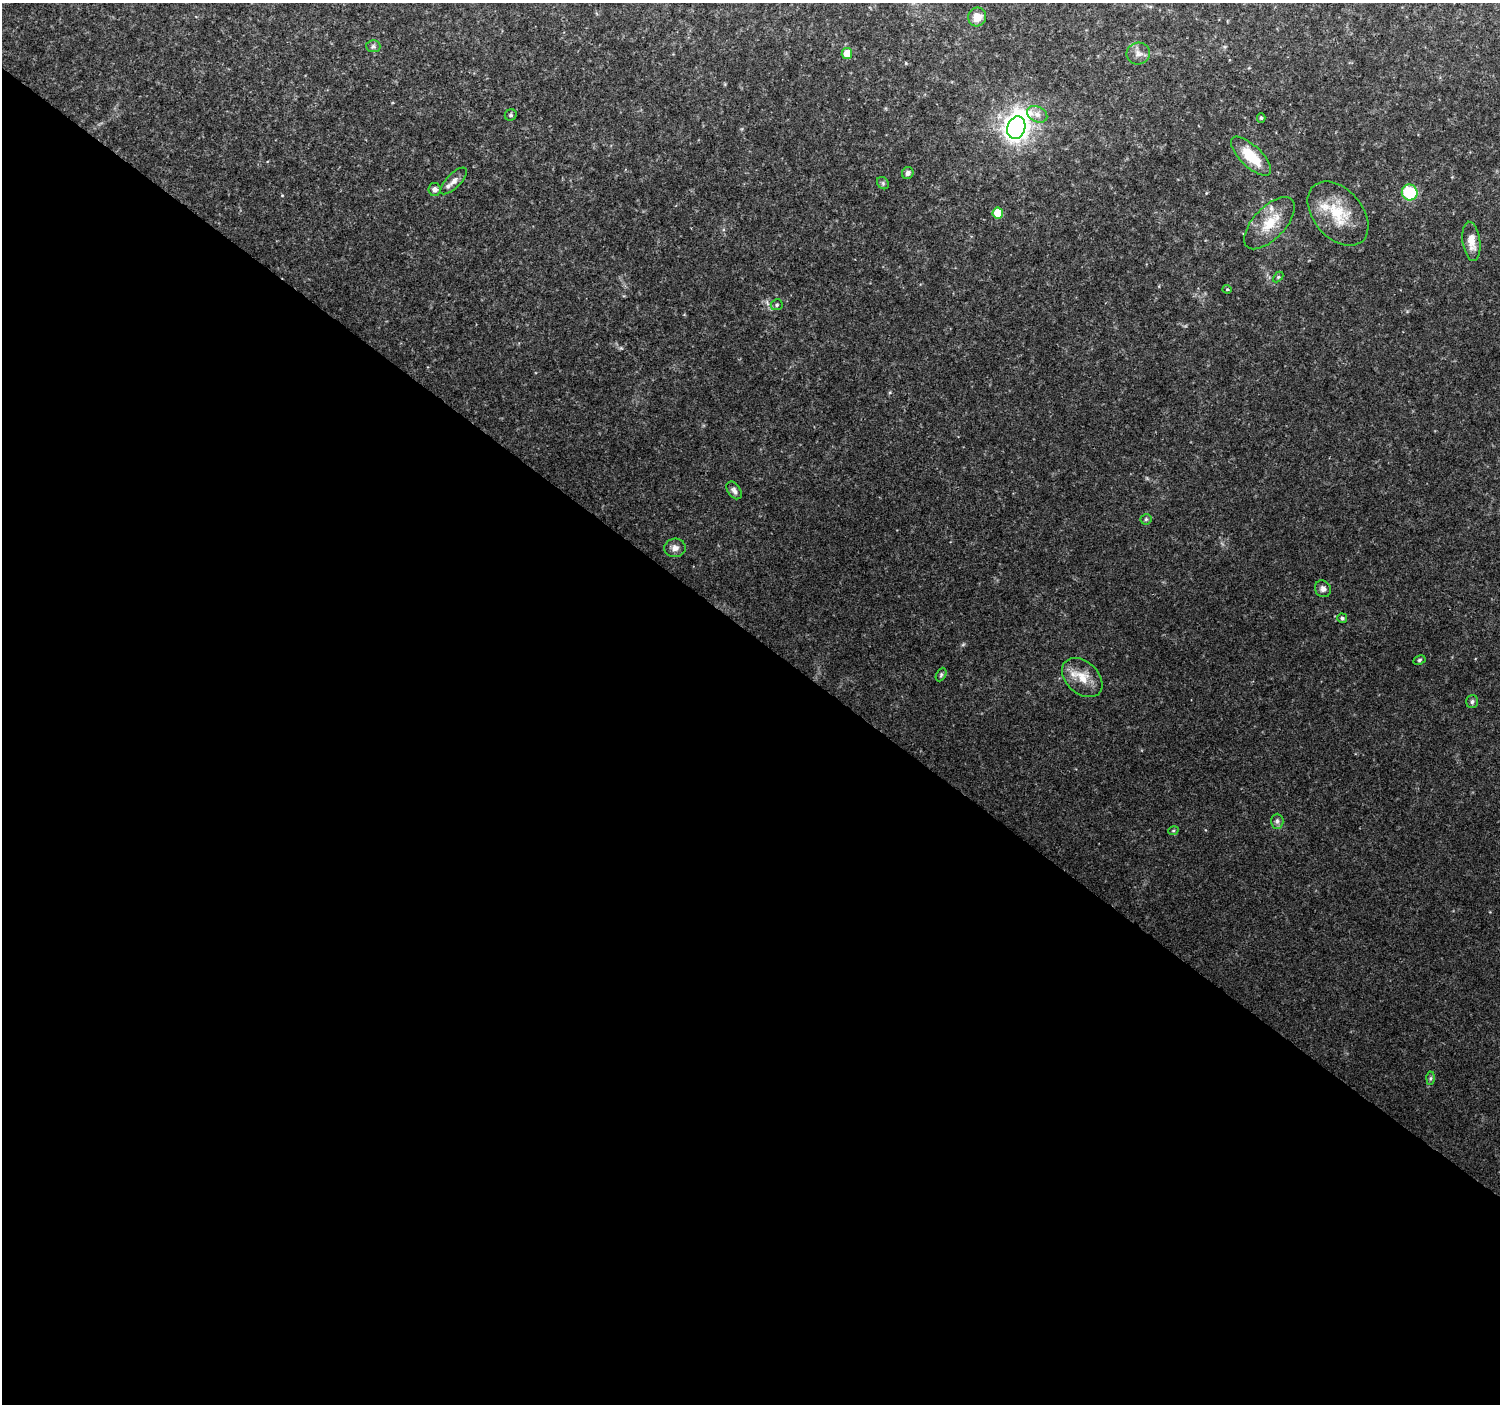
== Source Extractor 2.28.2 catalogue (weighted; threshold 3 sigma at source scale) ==
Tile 14 of 4 x 4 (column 2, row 4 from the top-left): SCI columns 1504-3001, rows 240-1641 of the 5997 x 6023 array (HDU 1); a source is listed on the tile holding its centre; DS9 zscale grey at full resolution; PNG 1502 x 1406 px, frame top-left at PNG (2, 3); each listed source drawn as its Kron ellipse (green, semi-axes under 4 px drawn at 4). Shown black and unused: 55% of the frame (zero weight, under 2 of 3 exposures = <1% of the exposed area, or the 3 px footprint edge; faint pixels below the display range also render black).
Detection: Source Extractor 2.28.2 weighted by HDU 2 'WHT'; one run over the whole footprint, this tile lists its part. Background 0.124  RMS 0.0084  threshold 0.0379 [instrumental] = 3 sigma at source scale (4.5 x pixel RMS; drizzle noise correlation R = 1.50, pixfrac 1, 0.0396/0.0396 arcsec/px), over >= 5 px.
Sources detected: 33; all 33 listed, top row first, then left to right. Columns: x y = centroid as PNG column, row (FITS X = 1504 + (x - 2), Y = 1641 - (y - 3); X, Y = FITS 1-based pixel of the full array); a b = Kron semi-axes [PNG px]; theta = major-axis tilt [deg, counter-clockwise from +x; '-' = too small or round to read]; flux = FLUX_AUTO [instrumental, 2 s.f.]
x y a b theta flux
977 17 9 9 - 8.6
373 46 7 6 - 2
847 53 6 5 - 10
1138 54 12 11 - 5.1
1037 114 11 7 -28 4.7
511 115 6 5 - 1.5
1261 118 5 4 - 1.3
1016 128 11 9 71 660
1251 156 26 10 -44 26
908 173 6 5 - 2.6
454 181 17 7 45 5.4
883 183 6 5 - 1.4
435 189 6 6 - 2.9
1410 192 8 8 - 41
998 213 5 5 - 23
1338 214 37 24 -49 33
1269 223 33 16 47 22
1471 241 20 8 -83 9.4
1278 277 6 4 45 1
1227 289 4 4 - 1.1
777 305 6 5 - 1.6
734 490 10 6 -54 2.8
1146 519 5 5 - 1.3
675 548 10 9 - 4.6
1323 589 8 7 - 3.3
1342 618 5 4 - 1.8
1419 660 6 4 28 1.2
941 674 7 4 64 1.4
1082 678 23 16 -42 17
1472 702 7 6 - 1.9
1277 821 7 6 - 2.3
1173 831 5 3 - 0.94
1430 1078 6 4 88 1.4